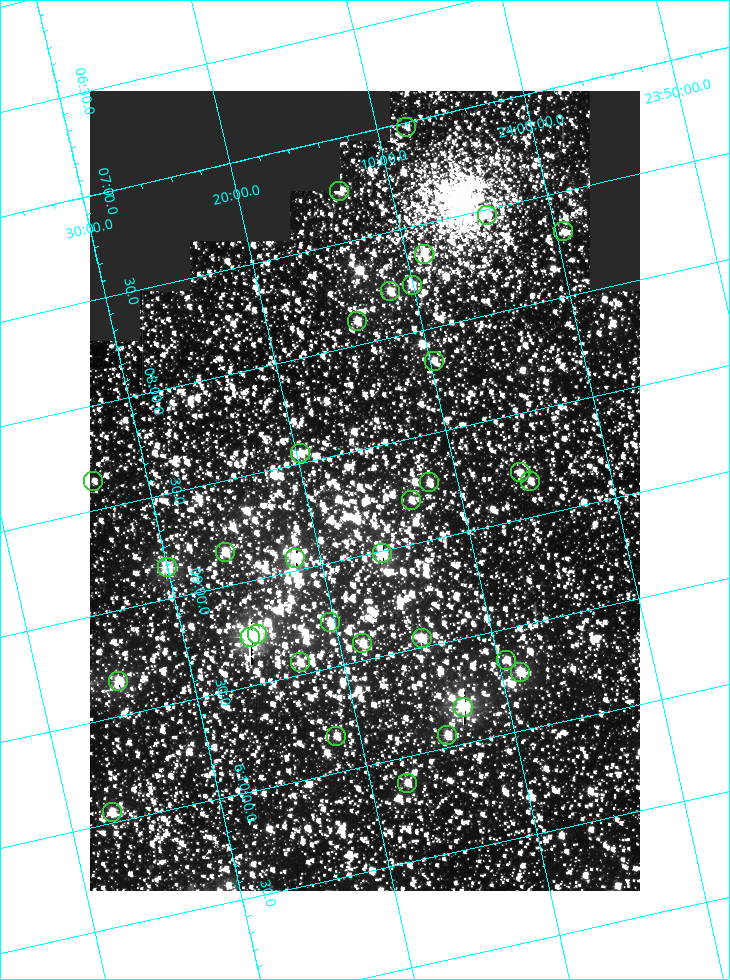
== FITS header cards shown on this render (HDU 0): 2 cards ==
NAXIS1  =                  550
NAXIS2  =                  800

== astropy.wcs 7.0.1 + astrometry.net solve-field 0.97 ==
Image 550 x 800 px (HDU 0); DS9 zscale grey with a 90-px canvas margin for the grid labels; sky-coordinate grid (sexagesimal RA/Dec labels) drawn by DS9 from the SOLVED WCS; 33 Tycho-2 reference stars matched to detected sources circled (green)
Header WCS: RA---TAN/DEC--TAN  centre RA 06:08:42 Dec +24:16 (92.17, +24.27 deg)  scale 3.98 arcsec/px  FOV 36.4' x 53.0'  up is -103 deg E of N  parity normal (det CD < 0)
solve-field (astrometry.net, Tycho-2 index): VERIFIED the header's WCS against the Tycho-2 star catalogue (verified at 3 index scales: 18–33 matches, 0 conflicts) and refined it, rather than solving blind
Solved WCS: RA---TAN-SIP/DEC--TAN-SIP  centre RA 06:08:42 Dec +24:16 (92.17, +24.27 deg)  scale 3.98 arcsec/px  FOV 36.4' x 53.0'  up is -103 deg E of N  parity normal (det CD < 0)
The solver's refit moves the header's centre by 0.23 arcsec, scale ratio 1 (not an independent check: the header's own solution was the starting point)
Tycho-2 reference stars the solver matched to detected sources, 33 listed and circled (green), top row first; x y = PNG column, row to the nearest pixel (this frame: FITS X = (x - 90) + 1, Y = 800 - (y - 91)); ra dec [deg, ICRS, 3 dp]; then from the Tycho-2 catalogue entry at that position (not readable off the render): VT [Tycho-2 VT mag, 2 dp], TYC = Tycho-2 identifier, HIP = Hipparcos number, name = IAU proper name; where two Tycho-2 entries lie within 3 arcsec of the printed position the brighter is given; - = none
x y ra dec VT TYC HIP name
406 127 91.756 +24.135 11.55 1864-383-1 - -
339 191 91.813 +24.222 9.50 1864-951-1 - -
487 215 91.882 +24.069 10.67 1864-1197-1 - -
563 231 91.922 +23.991 11.04 1864-773-1 - -
424 254 91.910 +24.147 9.81 1864-677-1 - -
412 285 91.945 +24.168 9.83 1864-545-1 - -
390 291 91.946 +24.193 9.49 1864-879-1 - -
357 321 91.972 +24.235 9.87 1864-607-1 - -
434 361 92.040 +24.163 9.97 1864-387-1 - -
300 453 92.113 +24.329 10.09 1877-692-1 - -
520 472 92.195 +24.097 9.91 1877-1306-1 - -
93 481 92.090 +24.558 11.22 1868-1493-1 - -
530 481 92.208 +24.088 10.02 1877-898-1 - -
429 482 92.182 +24.197 9.90 1877-42-1 - -
411 500 92.198 +24.221 10.14 1877-234-1 - -
225 552 92.210 +24.434 9.33 1881-345-1 - -
382 553 92.254 +24.266 8.73 1877-224-1 - -
295 558 92.236 +24.360 8.19 1877-300-1 29148 -
167 567 92.212 +24.501 8.67 1881-93-1 - -
330 622 92.321 +24.338 9.42 1877-884-1 - -
257 634 92.315 +24.419 9.14 1881-15-1 - -
250 637 92.316 +24.428 7.55 1881-1595-1 - -
422 638 92.364 +24.244 8.80 1877-1589-1 - -
362 643 92.355 +24.308 9.21 1877-702-1 - -
506 660 92.412 +24.157 10.23 1877-766-1 - -
300 662 92.360 +24.380 9.69 1881-496-1 - -
520 672 92.431 +24.145 8.75 1877-16-1 - -
118 681 92.334 +24.580 8.60 1881-81-1 - -
463 707 92.456 +24.215 7.57 1877-1484-1 - -
447 735 92.485 +24.239 9.49 1877-1276-1 - -
336 736 92.457 +24.359 9.75 1877-1432-1 - -
407 783 92.531 +24.294 10.40 1877-334-1 - -
112 812 92.487 +24.619 9.38 1881-1542-1 - -